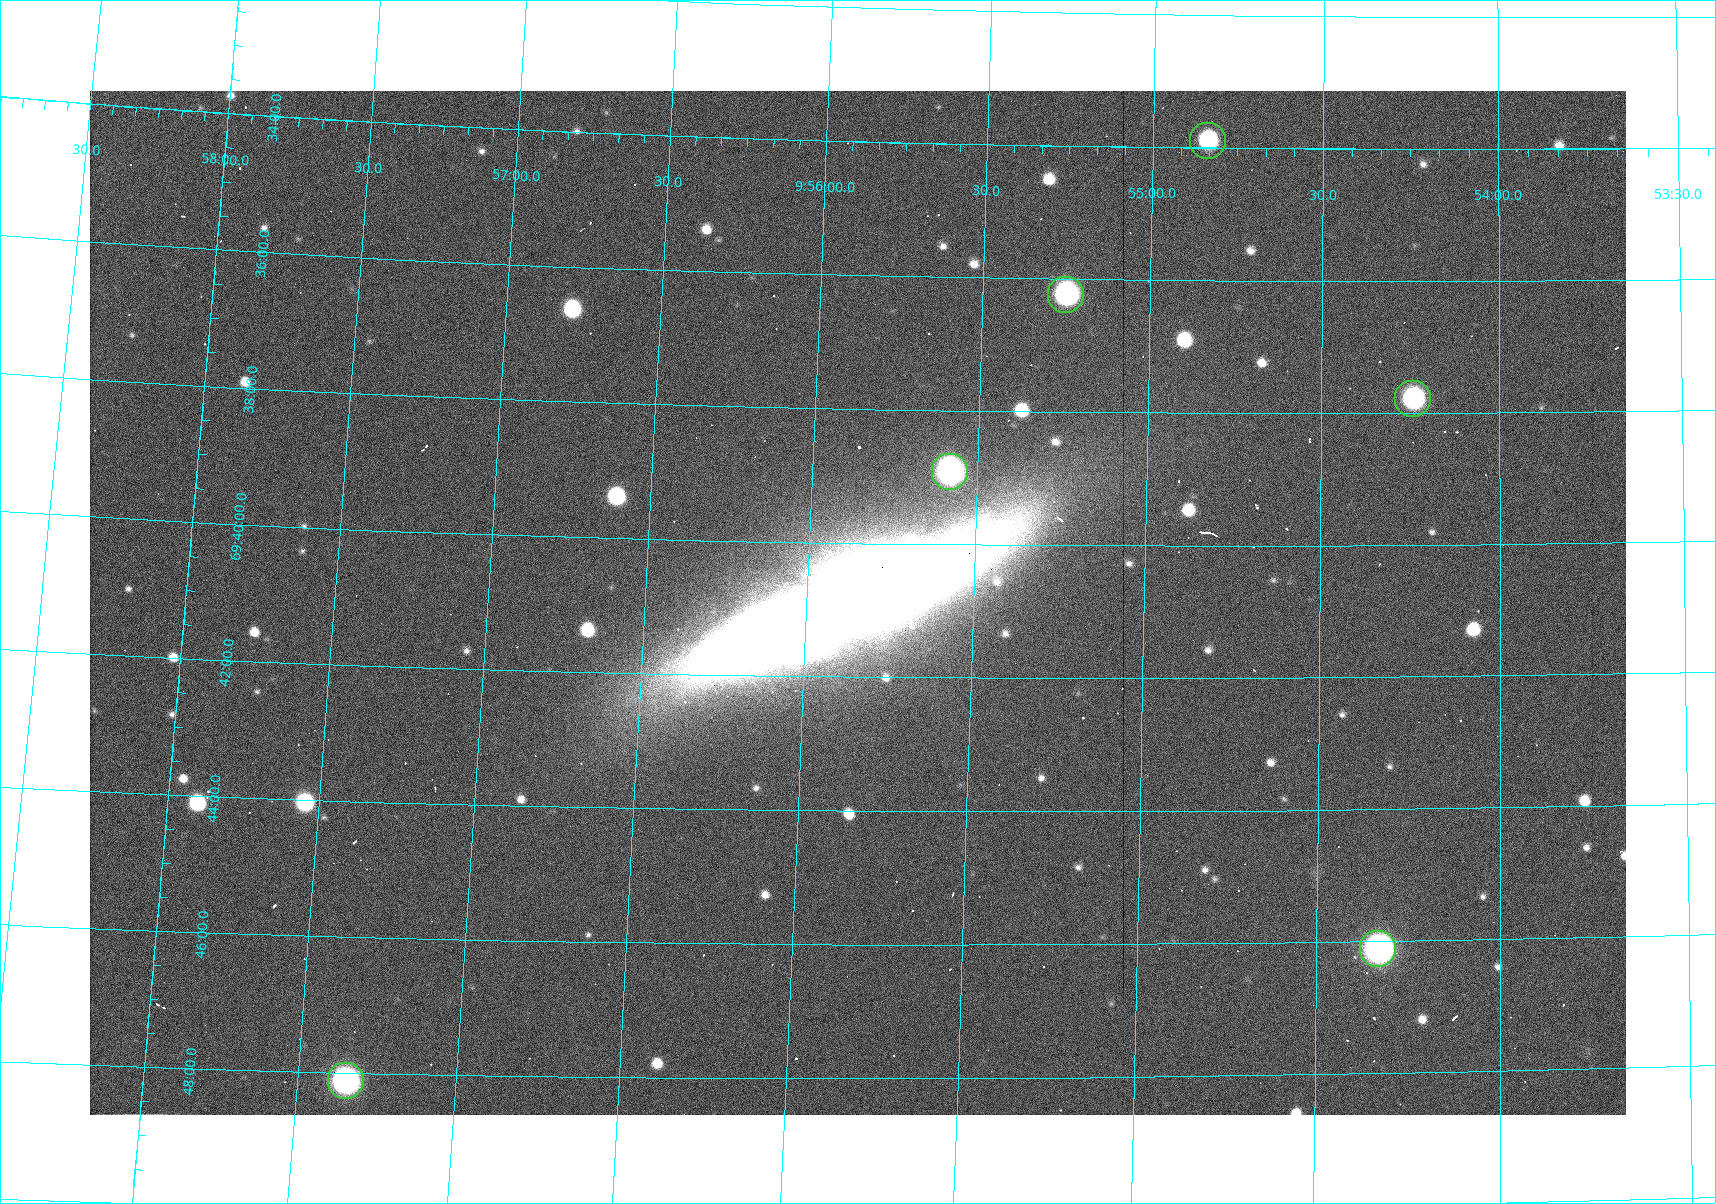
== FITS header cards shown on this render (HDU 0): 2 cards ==
NAXIS1  =                 1536
NAXIS2  =                 1024

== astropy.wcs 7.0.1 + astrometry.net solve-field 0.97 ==
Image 1536 x 1024 px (HDU 0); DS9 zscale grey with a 90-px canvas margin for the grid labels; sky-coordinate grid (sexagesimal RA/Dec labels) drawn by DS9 from the SOLVED WCS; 6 Tycho-2 reference stars matched to detected sources circled (green)
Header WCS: RA---TAN/DEC--TAN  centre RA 09:55:51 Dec +69:41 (148.96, +69.68 deg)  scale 0.909 arcsec/px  FOV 23.3' x 15.5'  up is -180 deg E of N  parity flipped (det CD > 0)
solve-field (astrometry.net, Tycho-2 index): VERIFIED the header's WCS against the Tycho-2 star catalogue (6 matches, 0 conflicts) and refined it, rather than solving blind
Solved WCS: RA---TAN-SIP/DEC--TAN-SIP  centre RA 09:55:51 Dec +69:41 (148.96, +69.68 deg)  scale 0.949 x 0.896 arcsec/px (non-square pixels)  FOV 24.3' x 15.3'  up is +177 deg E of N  parity flipped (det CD > 0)
The solver's refit moves the header's centre by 1.6 arcsec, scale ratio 1.044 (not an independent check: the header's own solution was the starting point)
Tycho-2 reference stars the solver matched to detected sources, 6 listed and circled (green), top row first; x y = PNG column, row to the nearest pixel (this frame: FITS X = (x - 90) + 1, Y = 1024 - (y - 91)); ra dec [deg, ICRS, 3 dp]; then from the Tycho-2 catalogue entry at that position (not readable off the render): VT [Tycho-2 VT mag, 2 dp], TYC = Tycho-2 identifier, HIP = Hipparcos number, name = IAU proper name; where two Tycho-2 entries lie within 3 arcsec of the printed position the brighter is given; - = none
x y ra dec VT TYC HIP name
1208 141 148.709 +69.565 12.20 4383-593-1 - -
1066 295 148.812 +69.604 10.73 4383-1099-1 - -
1413 399 148.559 +69.630 11.25 4383-744-1 - -
950 472 148.896 +69.649 10.11 4383-2050-1 - -
1378 949 148.582 +69.769 9.74 4383-326-1 - -
346 1081 149.336 +69.802 9.95 4383-938-1 - -